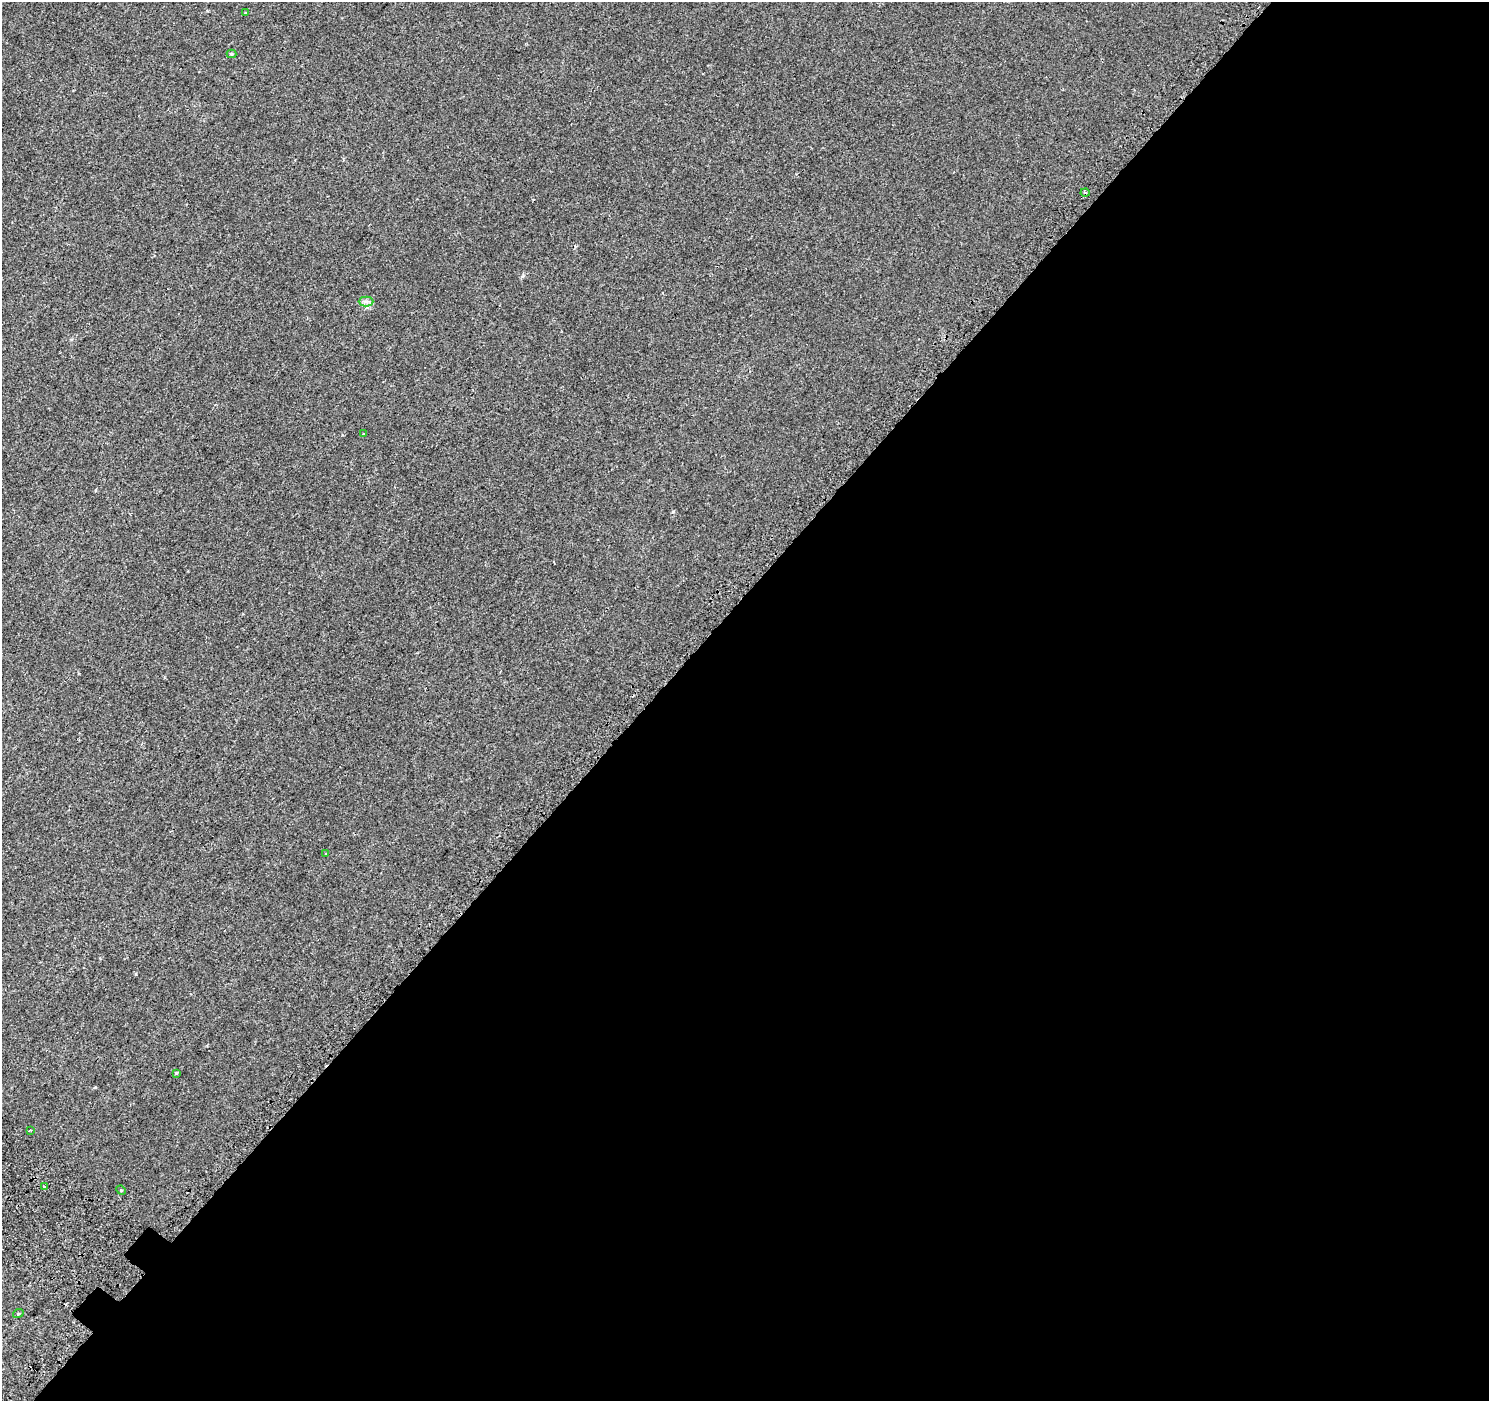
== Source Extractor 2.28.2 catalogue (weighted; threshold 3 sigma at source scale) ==
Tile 12 of 4 x 4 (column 4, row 3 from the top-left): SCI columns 4536-6022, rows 1702-3100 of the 6086 x 6114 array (HDU 1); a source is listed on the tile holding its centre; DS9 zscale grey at full resolution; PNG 1491 x 1403 px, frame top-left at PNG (2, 2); each listed source drawn as its Kron ellipse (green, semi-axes under 4 px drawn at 4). Shown black and unused: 56% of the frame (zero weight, under 2 of 3 exposures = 3% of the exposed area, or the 3 px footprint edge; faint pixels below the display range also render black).
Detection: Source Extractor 2.28.2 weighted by HDU 2 'WHT'; one run over the whole footprint, this tile lists its part. Background 0.00109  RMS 0.0056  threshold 0.0252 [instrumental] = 3 sigma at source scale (4.5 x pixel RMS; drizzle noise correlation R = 1.50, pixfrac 1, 0.0396/0.0396 arcsec/px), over >= 5 px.
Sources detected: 13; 2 cosmic-ray / hot-pixel residue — neither listed nor drawn; the other 11 listed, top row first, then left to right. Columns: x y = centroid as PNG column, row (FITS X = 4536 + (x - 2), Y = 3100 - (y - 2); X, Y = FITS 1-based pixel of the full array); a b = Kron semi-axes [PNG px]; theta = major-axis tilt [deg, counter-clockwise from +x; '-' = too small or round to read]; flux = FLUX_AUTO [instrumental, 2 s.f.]
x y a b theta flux
245 13 3 3 - 0.43
232 54 5 4 - 0.59
1085 192 4 3 - 0.71
366 302 7 5 0 1.4
363 434 3 2 - 0.42
325 854 3 3 - 1.1
176 1073 4 3 - 0.46
30 1130 3 3 - 0.57
45 1187 3 3 - 1.2
121 1190 5 4 - 0.76
18 1314 5 3 - 0.5
Unlisted compact peaks at least as high as the median listed source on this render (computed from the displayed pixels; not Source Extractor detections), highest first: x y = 673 512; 136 974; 95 1087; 523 275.